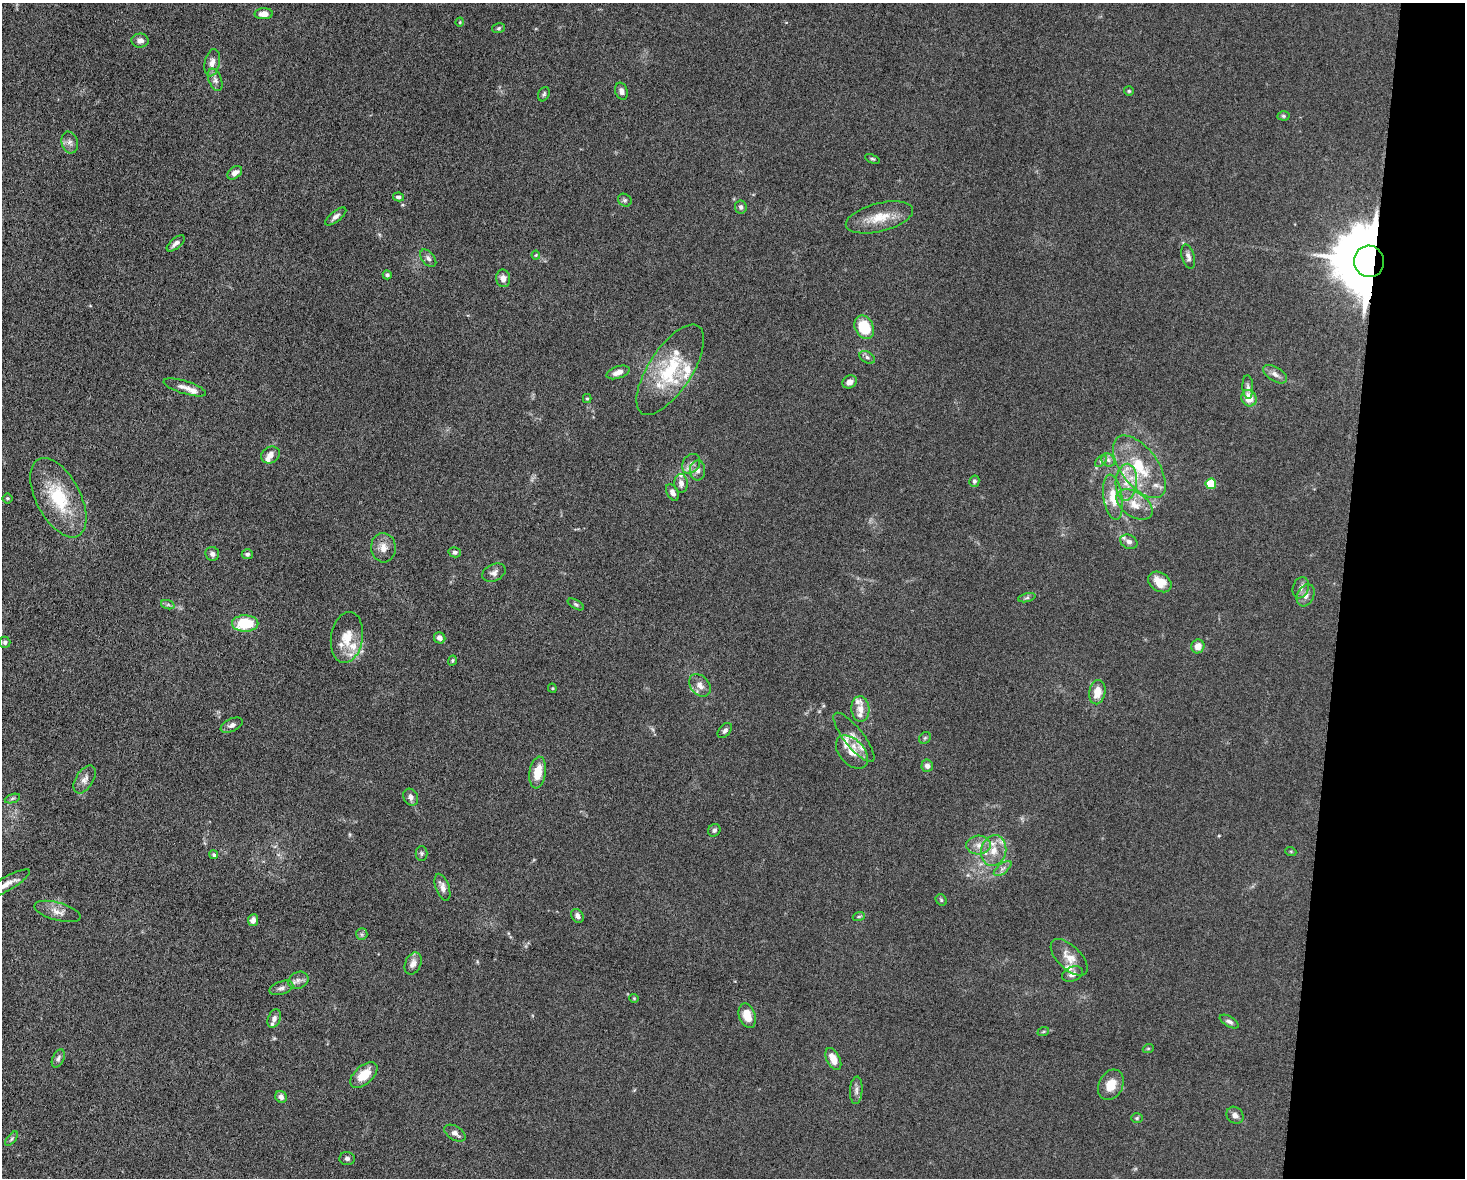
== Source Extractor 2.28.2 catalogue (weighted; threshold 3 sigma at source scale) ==
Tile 6 of 3 x 4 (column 3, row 2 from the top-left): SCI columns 3157-4619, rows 2360-3535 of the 4746 x 4719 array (HDU 1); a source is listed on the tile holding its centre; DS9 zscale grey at full resolution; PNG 1467 x 1180 px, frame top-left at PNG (2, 3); each listed source drawn as its Kron ellipse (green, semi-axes under 4 px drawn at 4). Shown black and unused: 8% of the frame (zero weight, under 5 of 10 exposures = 2% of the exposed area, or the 3 px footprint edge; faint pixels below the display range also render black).
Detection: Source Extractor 2.28.2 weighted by HDU 2 'WHT'; one run over the whole footprint, this tile lists its part. Background 0.0231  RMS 0.0021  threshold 0.00861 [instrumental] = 3 sigma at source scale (4.09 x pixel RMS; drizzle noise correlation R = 1.36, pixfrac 0.8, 0.05/0.05 arcsec/px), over >= 5 px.
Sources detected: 136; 1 too faint to see at this stretch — neither listed nor drawn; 16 inside a brighter listed object's ellipse — not listed separately; the other 119 listed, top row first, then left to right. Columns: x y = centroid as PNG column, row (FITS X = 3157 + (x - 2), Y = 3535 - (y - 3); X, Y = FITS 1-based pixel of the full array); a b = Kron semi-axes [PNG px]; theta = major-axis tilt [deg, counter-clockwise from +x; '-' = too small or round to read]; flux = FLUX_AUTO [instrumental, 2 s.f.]
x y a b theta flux
264 14 9 5 2 1.7
460 22 4 3 - 0.15
499 28 6 5 - 0.34
140 41 8 7 - 1
212 63 14 7 78 1.3
215 80 12 6 -68 0.87
621 91 9 6 -71 0.79
1129 91 5 5 - 0.25
544 94 7 5 62 0.41
1284 116 6 4 -2 0.31
70 142 11 8 -73 0.97
872 159 8 3 -23 0.29
235 173 8 5 37 1.1
398 197 5 4 - 0.5
625 200 7 6 - 0.43
741 207 6 6 - 0.55
336 217 13 5 38 0.77
879 217 34 14 14 4.8
176 243 11 5 41 0.88
536 255 4 4 - 0.2
1188 257 12 6 -74 0.85
428 258 10 6 -51 0.66
1369 261 16 15 - 2200
387 275 4 4 - 0.54
503 278 9 7 -82 1.3
864 327 12 9 -65 6.7
867 357 8 5 -31 0.53
670 370 52 21 57 13
618 372 12 6 19 1.4
1275 374 13 7 -32 1
849 382 7 6 - 1.1
185 387 22 6 -17 1.4
1248 387 12 5 -87 0.64
1249 398 8 7 - 2.9
587 399 4 4 - 0.24
270 455 10 8 32 1.2
1108 460 7 6 - 0.67
1101 461 7 4 44 0.38
691 464 10 8 53 1
1139 467 36 18 -54 9.5
698 471 10 7 89 1
974 481 5 5 - 0.47
1126 482 18 10 86 3.4
681 483 9 6 -85 0.99
1211 484 5 5 - 9.1
672 492 9 5 -62 0.88
1113 497 23 9 -81 3.9
8 498 5 5 - 0.31
58 498 43 22 -62 11
1134 504 20 12 -33 3.2
1129 542 9 6 -26 0.94
383 548 15 12 -84 1.9
455 552 6 5 - 0.5
212 554 7 6 - 0.65
247 554 6 5 - 0.51
494 573 12 8 24 0.95
1160 582 13 9 -33 3.1
1301 588 11 7 71 0.92
1306 595 11 8 62 1.3
1027 598 9 4 13 0.39
576 604 9 4 -30 0.38
168 605 7 4 -18 0.41
245 623 13 8 0 8.8
347 637 25 16 81 4.6
440 638 6 5 - 1.1
5 642 5 5 - 0.5
1198 646 7 6 - 1.8
452 660 5 4 - 0.28
700 685 13 9 -50 1.5
552 688 4 4 - 0.21
1097 692 12 8 79 2.9
860 709 13 9 -87 1.7
232 725 12 6 26 0.8
725 731 9 5 49 0.56
854 737 30 9 -52 2.4
925 738 6 5 - 0.34
852 752 19 12 -47 2.6
927 766 6 5 - 0.89
538 772 16 8 82 3.9
85 779 15 8 58 1.3
411 797 9 7 -61 0.88
12 798 8 3 19 0.36
714 830 7 6 - 0.56
979 845 12 9 4 1.6
994 851 15 12 73 3.1
1291 852 5 3 - 0.22
421 853 7 6 - 0.4
214 855 4 4 - 0.38
1003 869 10 5 39 0.73
5 885 28 7 30 2.3
442 887 14 6 -70 1.2
941 900 6 5 - 0.29
57 911 24 9 -16 1.7
577 916 7 5 -59 0.84
859 916 6 4 19 0.3
253 920 6 5 - 1.1
362 934 6 5 - 0.4
1069 957 23 11 -44 2.5
413 964 11 8 67 1.3
1072 974 11 7 24 1
298 980 10 8 24 0.96
281 988 12 6 18 0.85
634 998 4 4 - 0.21
747 1016 13 8 -71 3
274 1019 9 6 69 0.92
1229 1021 10 5 -29 0.67
1043 1032 6 4 19 0.24
1148 1049 5 3 - 0.18
58 1058 10 5 66 0.58
833 1059 12 6 -63 2.4
364 1075 16 9 42 4.1
1111 1085 16 12 62 3
856 1090 14 6 86 0.87
281 1097 6 5 - 0.96
1235 1115 9 8 - 0.94
1137 1118 6 5 - 0.34
455 1133 11 7 -33 1
12 1139 8 4 51 0.37
347 1158 8 6 -3 0.56
Overlapping masked pixels (flux is a lower limit): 1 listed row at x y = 1369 261
Isophote crosses this tile's border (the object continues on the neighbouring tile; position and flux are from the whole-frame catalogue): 1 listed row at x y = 5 885